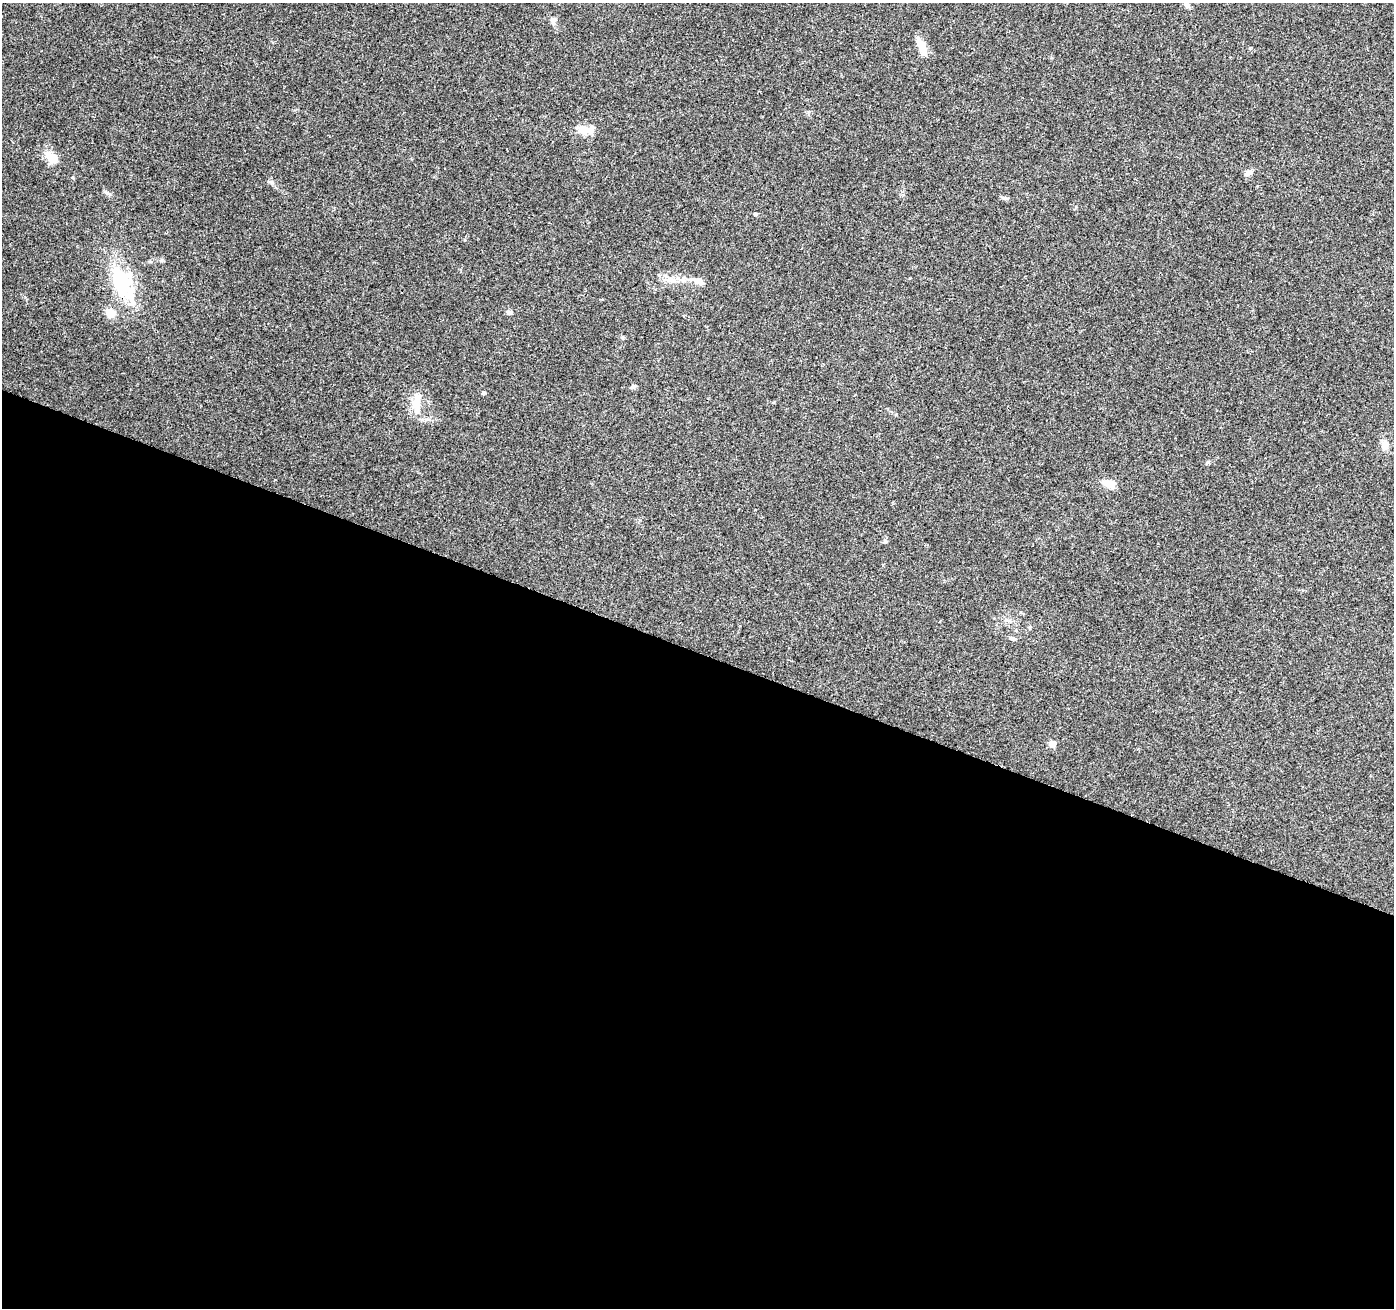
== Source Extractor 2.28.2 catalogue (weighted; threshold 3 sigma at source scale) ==
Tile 14 of 4 x 4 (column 2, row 4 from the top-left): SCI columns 1409-2800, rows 282-1587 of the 5593 x 5721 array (HDU 1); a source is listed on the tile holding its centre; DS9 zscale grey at full resolution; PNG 1396 x 1310 px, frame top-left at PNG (2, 3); no overlay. Shown black and unused: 50% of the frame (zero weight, under 3 of 4 exposures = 1% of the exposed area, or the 3 px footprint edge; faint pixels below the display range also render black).
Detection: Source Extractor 2.28.2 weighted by HDU 2 'WHT'; one run over the whole footprint, this tile lists its part. Background 0.0744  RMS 0.0045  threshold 0.0202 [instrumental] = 3 sigma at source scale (4.5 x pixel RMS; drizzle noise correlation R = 1.50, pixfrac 1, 0.0396/0.0396 arcsec/px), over >= 5 px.
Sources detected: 23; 1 inside a brighter object's white glare — not listed; the other 22 listed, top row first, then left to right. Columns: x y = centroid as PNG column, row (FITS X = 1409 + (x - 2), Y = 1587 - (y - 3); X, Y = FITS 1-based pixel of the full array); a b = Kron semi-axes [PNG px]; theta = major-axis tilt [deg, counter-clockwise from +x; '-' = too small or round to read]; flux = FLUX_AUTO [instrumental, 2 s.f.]
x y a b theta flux
1187 5 9 6 -33 1.3
553 20 11 7 -78 1.7
921 46 21 8 -66 5.9
585 130 22 10 6 5.7
51 157 23 10 -35 5.5
1248 173 8 5 33 2.3
271 182 7 4 -18 0.8
106 192 7 4 -19 0.81
755 214 4 4 - 0.45
683 280 8 8 - 1.9
121 281 52 21 -64 29
699 281 14 8 -21 2.9
509 312 7 6 - 1
110 313 12 10 -27 4.4
633 387 7 4 18 0.74
483 393 4 4 - 0.6
417 404 29 10 -89 7.6
1385 445 11 9 -90 3.3
1109 484 17 9 -12 4.2
885 541 6 5 - 0.68
1011 638 6 5 - 0.78
1052 744 5 5 - 6.6
Overlapping masked pixels (flux is a lower limit): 1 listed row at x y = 121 281
Unlisted compact peaks at least as high as the median listed source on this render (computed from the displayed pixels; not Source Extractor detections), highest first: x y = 1250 48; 73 177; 1208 462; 622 337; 1004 198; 1076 207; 465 240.